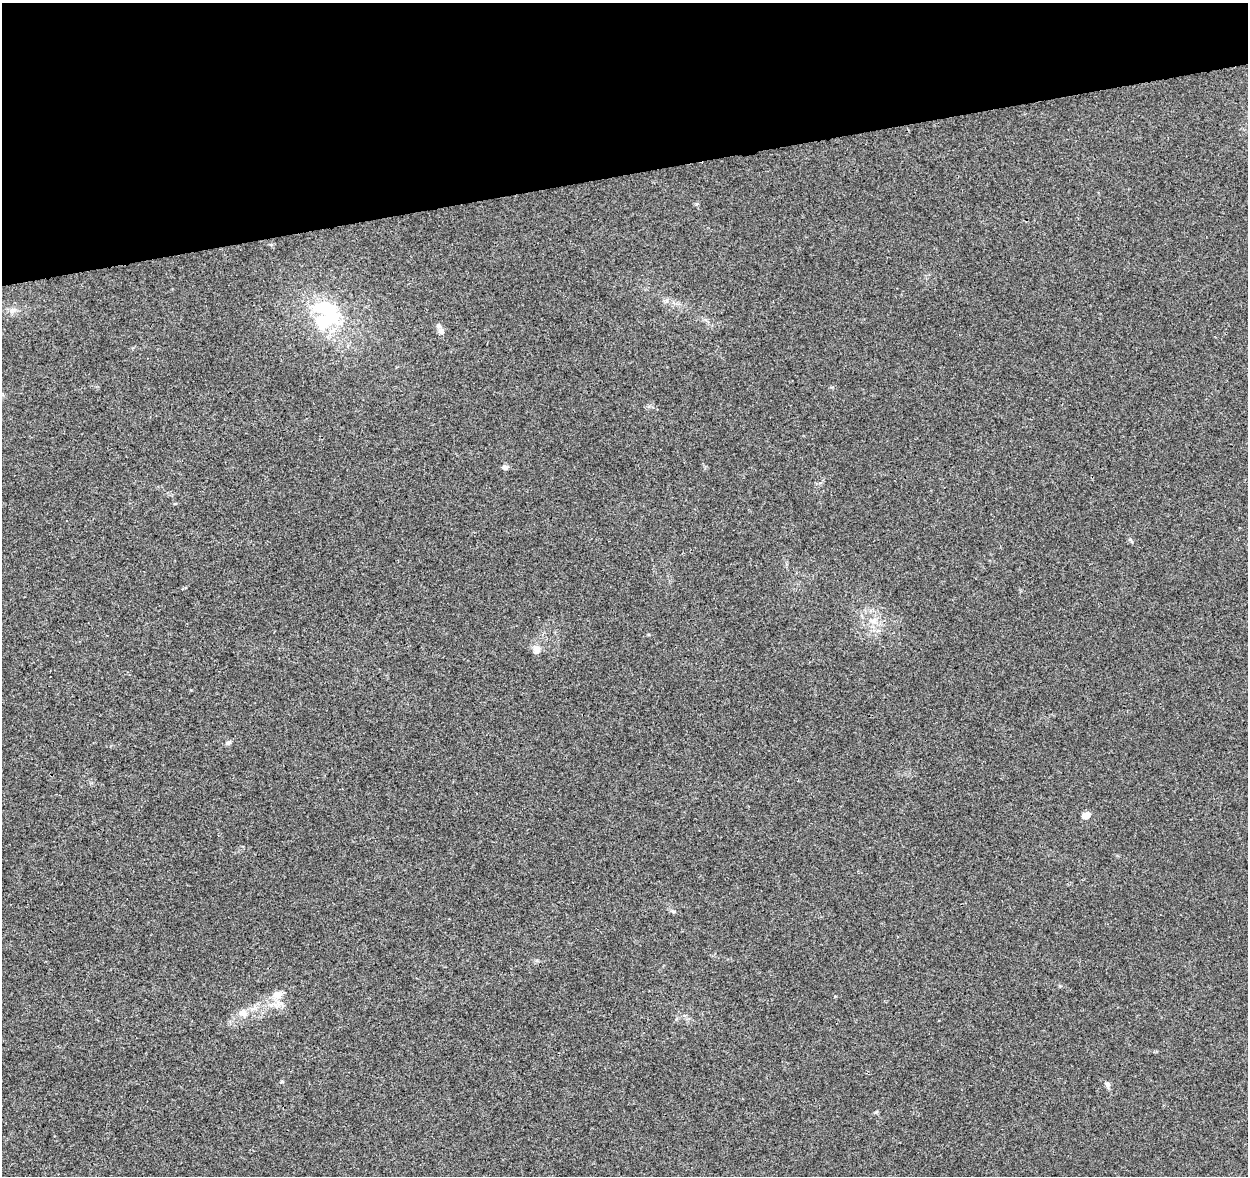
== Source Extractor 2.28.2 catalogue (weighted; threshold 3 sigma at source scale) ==
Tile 3 of 4 x 4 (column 3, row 1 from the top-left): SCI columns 2552-3797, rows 3620-4793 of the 5100 x 4843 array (HDU 1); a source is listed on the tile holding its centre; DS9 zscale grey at full resolution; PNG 1250 x 1178 px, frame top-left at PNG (2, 3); no overlay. Shown black and unused: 15% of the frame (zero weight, under 3 of 4 exposures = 5% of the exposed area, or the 3 px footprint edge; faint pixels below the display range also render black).
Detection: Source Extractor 2.28.2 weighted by HDU 2 'WHT'; one run over the whole footprint, this tile lists its part. Background 0.0053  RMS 0.0027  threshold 0.012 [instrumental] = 3 sigma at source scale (4.5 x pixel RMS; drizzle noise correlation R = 1.50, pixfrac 1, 0.0396/0.0396 arcsec/px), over >= 5 px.
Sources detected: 13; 1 inside a brighter object's white glare — not listed; the other 12 listed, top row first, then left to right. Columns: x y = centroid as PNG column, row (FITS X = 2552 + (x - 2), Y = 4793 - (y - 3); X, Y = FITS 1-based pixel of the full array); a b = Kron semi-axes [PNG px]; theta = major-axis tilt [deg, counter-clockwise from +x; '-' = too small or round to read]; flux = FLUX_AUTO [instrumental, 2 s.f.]
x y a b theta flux
12 310 9 6 26 1
329 314 41 21 -43 21
441 331 8 8 - 1.1
505 467 7 6 - 0.78
873 621 10 6 -10 1.4
536 650 12 9 85 1.6
228 743 7 6 - 0.62
1086 815 5 5 - 4.7
277 995 12 9 9 2.5
243 1013 12 10 -33 1.9
282 1082 5 3 - 0.26
1107 1084 8 6 -15 0.62
Unlisted compact peaks at least as high as the median listed source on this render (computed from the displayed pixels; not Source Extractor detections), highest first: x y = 876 1112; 674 911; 1130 539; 696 204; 835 996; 1060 986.